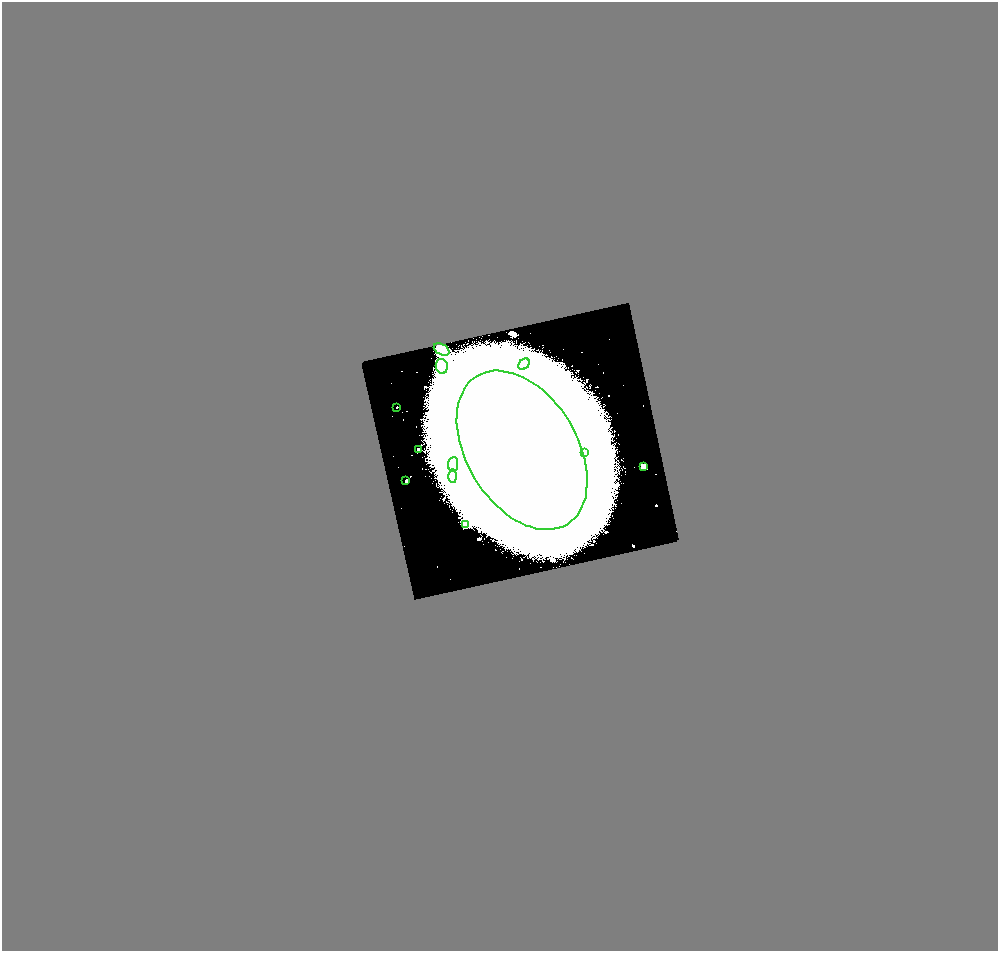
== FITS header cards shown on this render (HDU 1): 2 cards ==
NAXIS1  =                 1992
NAXIS2  =                 1897

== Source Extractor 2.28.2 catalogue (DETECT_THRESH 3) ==
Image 1992 x 1897 px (HDU 1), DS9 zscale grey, zoomed out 1/2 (1 PNG px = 2 x 2 image px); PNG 1000 x 953 px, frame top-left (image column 1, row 1897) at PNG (2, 2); each listed source drawn as its Kron ellipse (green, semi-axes under 4 px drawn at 4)
Background 2.19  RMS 0.32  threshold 0.95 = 3 sigma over >= 5 px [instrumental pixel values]
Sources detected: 13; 1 cannot appear on this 1/2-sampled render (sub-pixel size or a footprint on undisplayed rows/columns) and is neither listed nor drawn; the other 12 listed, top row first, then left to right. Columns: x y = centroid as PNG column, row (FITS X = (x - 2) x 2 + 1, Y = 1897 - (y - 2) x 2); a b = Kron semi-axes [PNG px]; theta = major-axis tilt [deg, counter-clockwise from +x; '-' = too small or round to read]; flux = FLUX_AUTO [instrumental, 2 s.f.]
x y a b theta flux
442 350 8 5 -29 610
524 364 6 5 - 160
442 366 7 6 - 1300
397 407 2 1 - 29
418 450 3 2 - 96
522 450 87 55 -59 380000
584 452 3 3 - 55
453 464 7 5 83 260
644 467 3 3 - 1200
453 476 7 4 -90 130
406 481 2 1 - 33
466 524 2 2 - 1400
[1 sub-pixel or undisplayed-footprint detection neither listed nor drawn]